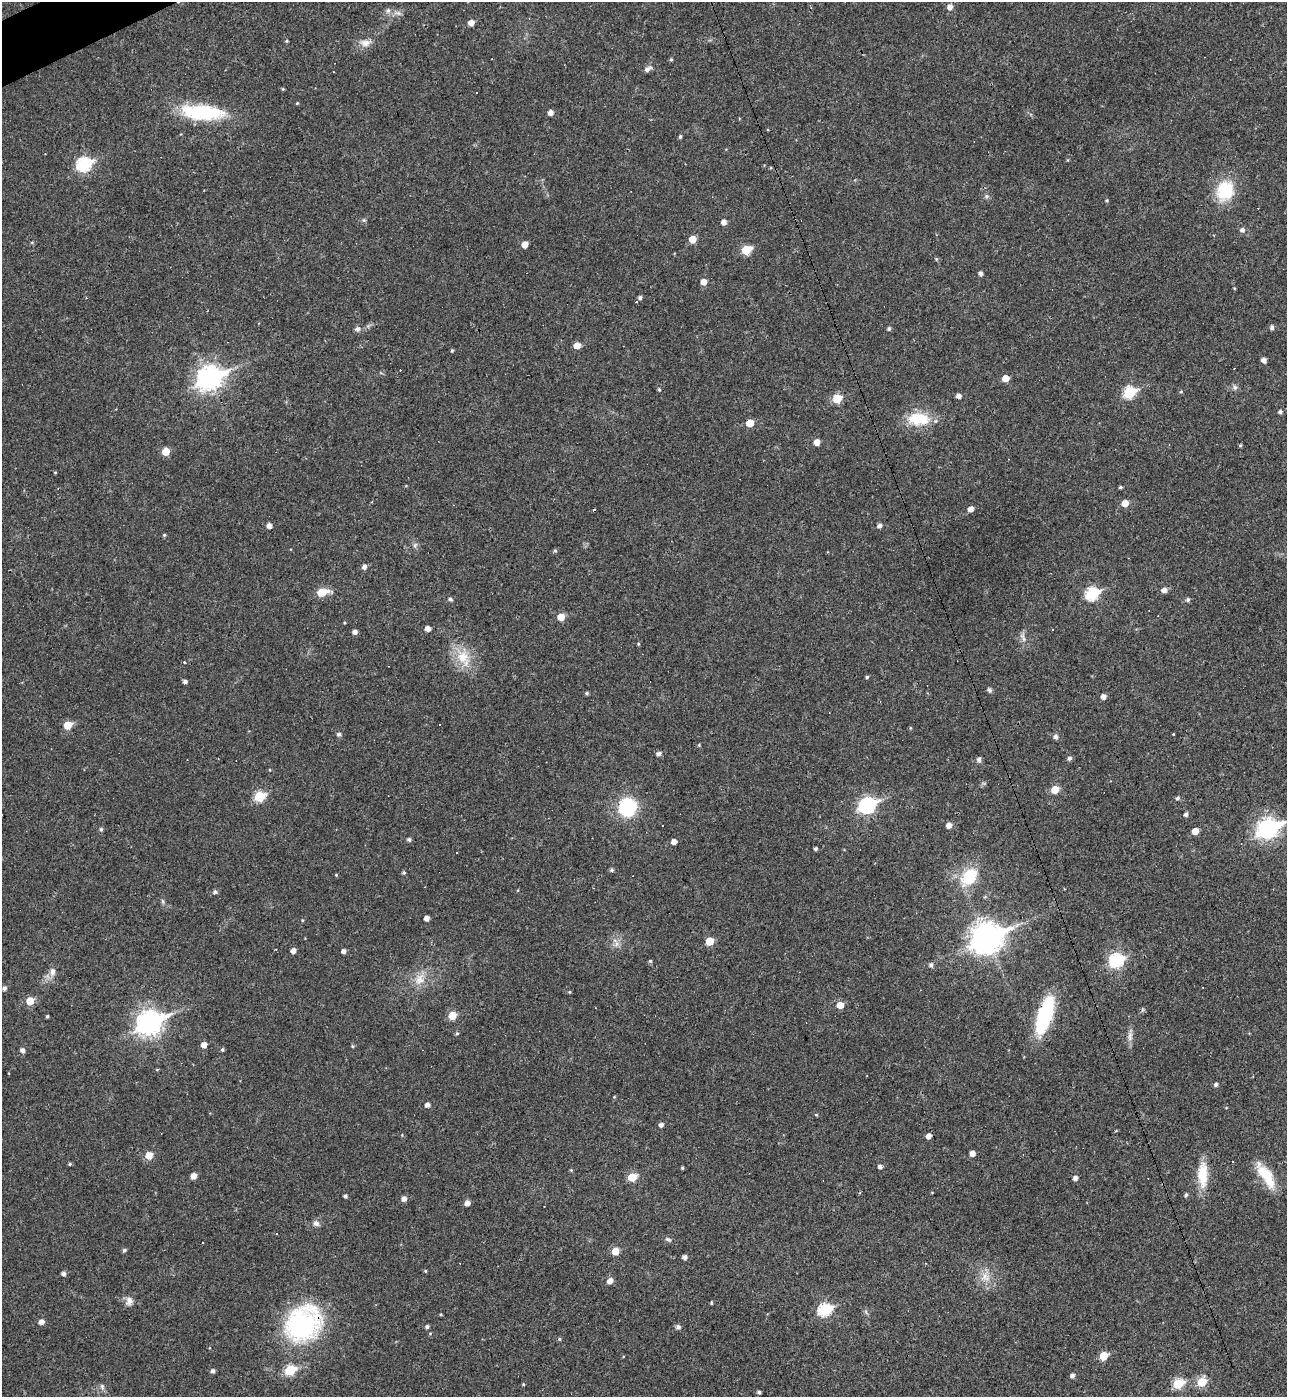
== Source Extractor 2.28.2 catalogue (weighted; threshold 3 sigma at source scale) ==
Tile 11 of 4 x 4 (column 3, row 3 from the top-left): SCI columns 2718-4002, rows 1396-2790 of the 5565 x 5579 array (HDU 1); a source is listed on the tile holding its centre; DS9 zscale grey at full resolution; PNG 1289 x 1399 px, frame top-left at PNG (2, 2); no overlay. Shown black and unused: <1% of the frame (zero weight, under 3 of 4 exposures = <1% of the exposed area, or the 3 px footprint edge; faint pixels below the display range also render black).
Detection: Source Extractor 2.28.2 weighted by HDU 2 'WHT'; one run over the whole footprint, this tile lists its part. Background 0.018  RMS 0.0039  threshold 0.0176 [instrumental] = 3 sigma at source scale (4.5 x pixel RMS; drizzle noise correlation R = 1.50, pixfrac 1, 0.05/0.05 arcsec/px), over >= 5 px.
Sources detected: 198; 13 cosmic-ray / hot-pixel residue — not listed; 2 inside a brighter listed object's ellipse — not listed separately; the other 183 listed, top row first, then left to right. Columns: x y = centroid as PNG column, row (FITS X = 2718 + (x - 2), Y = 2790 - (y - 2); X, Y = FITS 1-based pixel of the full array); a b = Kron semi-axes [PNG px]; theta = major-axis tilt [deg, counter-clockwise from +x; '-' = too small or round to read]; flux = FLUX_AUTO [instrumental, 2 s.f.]
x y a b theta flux
950 7 6 5 - 2.1
398 13 11 5 -3 1.5
471 23 5 5 - 2.8
286 41 4 3 - 0.46
365 43 14 9 -6 3
671 59 4 4 - 0.5
647 69 10 6 29 1.6
282 89 5 3 - 0.39
477 92 2 2 - 0.32
297 103 4 3 - 0.36
202 112 49 16 -5 29
550 112 5 5 - 2.1
680 136 5 4 - 0.63
84 164 8 7 - 56
1225 191 26 22 71 16
987 196 7 5 -21 0.87
1107 200 4 4 - 0.39
364 220 5 5 - 0.63
724 222 5 5 - 2.1
1242 230 6 6 - 1.3
692 239 5 5 - 5.9
525 244 5 5 - 3.6
746 250 6 5 - 15
936 259 4 4 - 0.39
980 273 4 4 - 1.2
704 282 5 5 - 3.5
1234 288 4 3 - 0.3
640 297 4 4 - 0.97
637 302 3 3 - 2.3
1272 327 5 4 - 1.1
358 329 7 6 - 1.5
889 329 5 5 - 0.66
577 345 5 5 - 4.3
452 350 4 4 - 0.42
1264 360 5 4 - 1.9
210 378 10 8 27 290
1005 378 5 5 - 4.2
1235 387 7 6 - 1.1
659 389 5 4 - 0.48
1129 392 7 6 - 29
1181 392 5 3 - 0.39
959 396 5 4 - 1.8
837 398 6 5 - 11
1280 412 5 4 - 0.97
918 419 28 16 0 13
750 423 5 5 - 6.7
817 442 5 5 - 3.2
1240 445 5 4 - 0.43
166 451 5 5 - 6.5
55 473 4 3 - 0.3
1120 487 4 3 - 0.59
1125 503 5 5 - 4.9
971 509 5 5 - 2.3
879 525 5 5 - 1.4
269 526 4 4 - 2.2
164 535 4 4 - 0.49
415 545 8 5 66 0.93
555 551 5 5 - 0.53
364 567 5 5 - 1.5
1164 590 5 5 - 2.2
322 592 9 6 16 9.5
1092 594 7 6 - 36
450 599 5 4 - 0.88
1188 600 5 5 - 0.92
561 617 5 5 - 5.3
428 629 5 5 - 2
1052 629 3 3 - 2.5
355 632 5 5 - 1.5
1023 637 16 6 -71 1.7
638 644 4 3 - 0.36
463 657 28 17 -60 10
184 662 3 3 - 3.1
867 677 4 4 - 0.54
185 681 4 4 - 1.1
989 690 7 5 -59 0.81
587 693 5 4 - 0.57
1103 696 5 4 - 2
67 725 6 5 - 8.7
440 725 3 3 - 0.68
910 728 5 3 - 0.32
339 734 5 5 - 1
1173 734 3 3 - 1.8
1055 737 7 6 - 0.99
699 745 4 4 - 0.36
658 753 5 4 - 1.3
1069 758 6 6 - 0.84
979 759 6 5 - 1.3
1055 789 6 5 - 7.1
259 796 6 5 - 21
1177 798 5 5 - 0.77
867 805 9 7 27 80
627 807 17 16 - 23
1186 814 5 4 - 1.1
949 825 5 5 - 2.4
101 829 5 4 - 0.69
1268 829 10 8 25 170
1195 831 5 5 - 4.2
409 839 5 4 - 0.86
674 842 5 5 - 2.1
816 849 4 3 - 0.72
457 853 3 2 - 0.41
611 870 5 5 - 0.71
404 872 5 5 - 0.58
336 875 4 3 - 0.32
969 877 24 16 48 15
518 891 3 3 - 0.51
215 892 7 6 - 0.8
162 901 7 4 -70 0.6
426 918 4 4 - 2.1
302 920 5 3 - 0.32
987 938 12 10 26 530
710 941 5 5 - 8.3
293 950 5 5 - 1.8
343 951 4 4 - 1.3
1116 960 7 7 - 42
650 961 5 4 - 0.47
931 965 5 5 - 1
52 972 11 7 82 2.1
419 979 16 13 78 5.4
4 988 5 4 - 1.1
569 992 4 3 - 0.35
30 1001 5 5 - 7.6
840 1005 5 5 - 4.7
1142 1010 6 4 71 0.54
452 1015 6 5 - 7.6
1045 1015 34 12 72 39
47 1016 3 3 - 0.49
149 1023 11 8 26 300
457 1033 5 4 - 0.58
1130 1036 15 7 88 2.2
204 1045 5 5 - 2.8
352 1046 5 4 - 0.47
22 1050 5 5 - 1.3
222 1050 4 4 - 0.63
1216 1084 5 4 - 0.93
614 1097 5 3 - 0.3
427 1105 4 4 - 1.5
816 1115 5 3 - 0.37
661 1125 5 5 - 1.3
929 1136 4 4 - 2.1
972 1153 4 4 - 2.3
149 1155 6 5 - 6.2
1232 1161 2 2 - 0.28
70 1164 4 3 - 0.58
880 1166 5 4 - 1.2
682 1168 3 3 - 0.49
571 1170 5 4 - 0.38
1202 1175 31 11 89 9.8
1266 1175 31 10 -56 12
193 1176 5 5 - 2.9
632 1177 6 5 - 11
1075 1178 5 5 - 1.6
1186 1195 4 4 - 0.72
345 1196 4 3 - 0.83
404 1198 5 5 - 1.8
467 1203 5 4 - 2.2
316 1223 9 7 -34 1.5
668 1239 9 5 -28 0.91
124 1250 5 4 - 0.77
615 1251 6 5 - 5.7
684 1257 4 4 - 1.5
425 1271 4 4 - 0.41
63 1273 5 4 - 1.3
985 1277 16 14 -85 5.3
610 1281 6 5 - 2.4
129 1301 12 10 88 2.2
711 1303 4 3 - 0.44
825 1310 7 6 - 39
441 1315 3 3 - 0.39
41 1322 5 5 - 2.1
301 1325 42 37 -87 51
427 1327 5 4 - 0.89
678 1327 5 5 - 1.2
559 1339 4 4 - 0.55
1103 1356 6 5 - 8.3
290 1370 6 5 - 22
213 1371 5 4 - 1.1
1072 1375 5 4 - 1.4
1202 1382 6 5 - 12
523 1384 4 3 - 0.36
1178 1384 6 5 - 20
102 1387 9 5 -77 1
759 1392 4 3 - 0.88
Overlapping masked pixels (flux is a lower limit): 1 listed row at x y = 301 1325
Isophote crosses this tile's border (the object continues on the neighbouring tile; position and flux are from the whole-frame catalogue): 1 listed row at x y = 1268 829